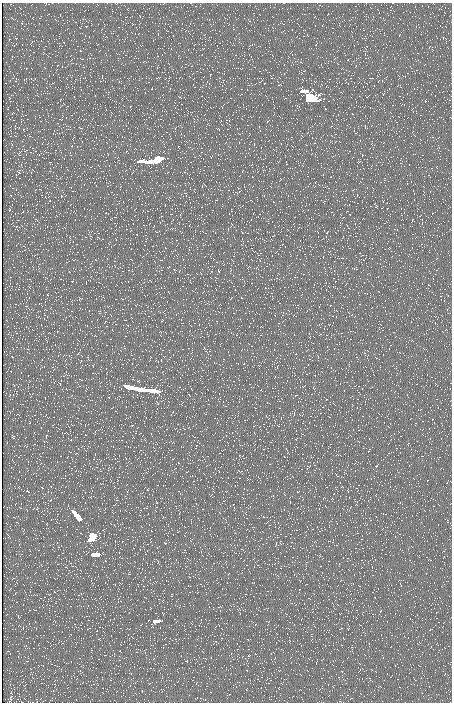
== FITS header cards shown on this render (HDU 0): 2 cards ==
NAXIS1  =                  450 / length of data axis 1
NAXIS2  =                  700 / length of data axis 2

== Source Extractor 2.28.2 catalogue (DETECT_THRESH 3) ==
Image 450 x 700 px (HDU 0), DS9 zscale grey, 1 PNG px = 1 image px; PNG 454 x 704 px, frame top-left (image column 1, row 700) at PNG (2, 3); no overlay
Background -13.8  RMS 51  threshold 153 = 3 sigma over >= 5 px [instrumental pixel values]
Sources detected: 13; all 13 listed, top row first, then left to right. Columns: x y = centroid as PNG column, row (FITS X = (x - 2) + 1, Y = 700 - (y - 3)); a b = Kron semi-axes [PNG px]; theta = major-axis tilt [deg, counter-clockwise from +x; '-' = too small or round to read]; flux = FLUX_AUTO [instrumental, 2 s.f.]
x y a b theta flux
302 91 4 3 - 1.3e+06
308 98 7 5 -81 3.7e+07
155 159 16 4 23 1.8e+07
139 161 8 3 0 4.2e+06
219 271 3 2 - 1.9e+03
128 387 13 3 -19 1.0e+07
143 390 19 3 -5 1.0e+07
27 491 5 3 - 2.6e+03
76 515 13 3 -50 5.8e+06
90 538 7 4 76 6.9e+06
93 554 4 3 - 4.5e+06
154 621 4 3 - 1.1e+06
11 699 11 5 78 8.3e+03
At the frame edge (FLAGS 8, measured only in part): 1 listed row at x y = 11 699